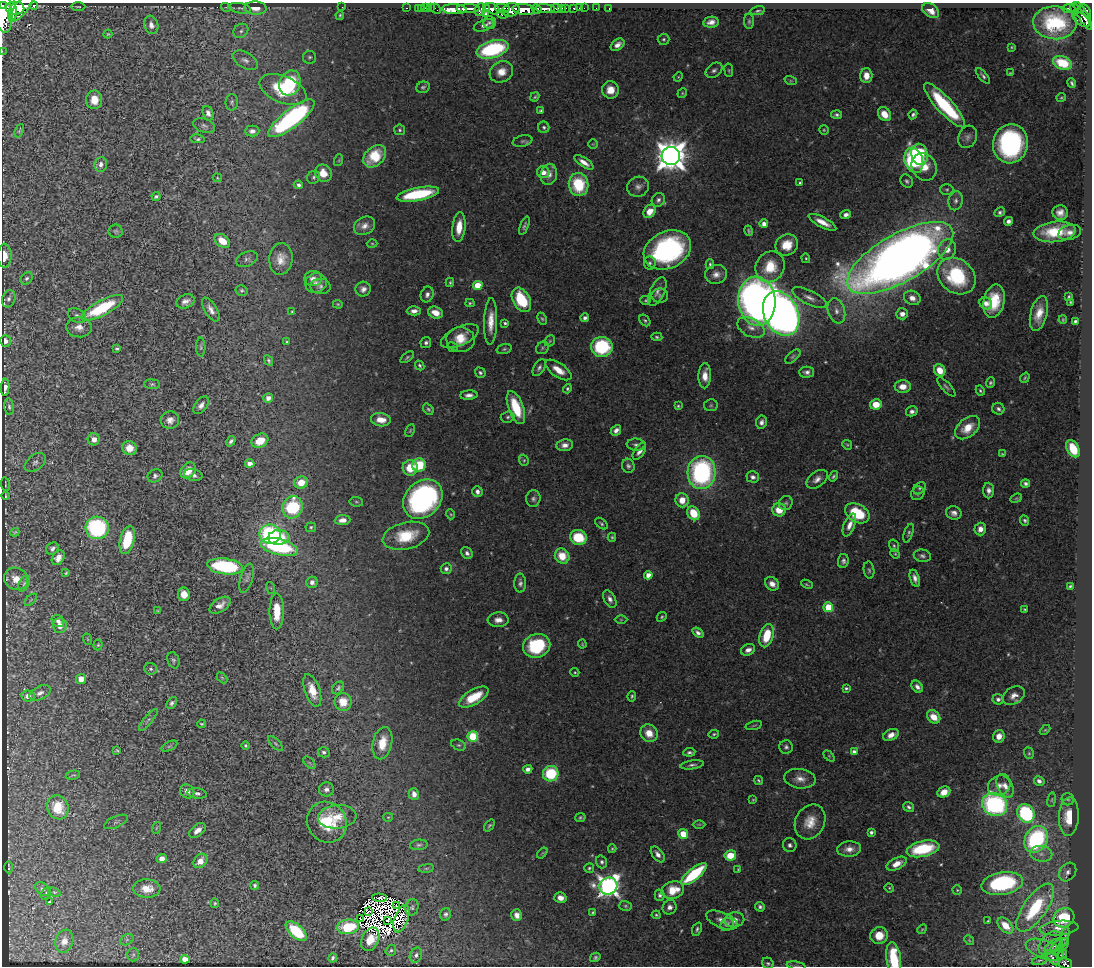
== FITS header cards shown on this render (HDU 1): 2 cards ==
NAXIS1  =                 1090
NAXIS2  =                  964

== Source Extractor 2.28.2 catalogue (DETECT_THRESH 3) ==
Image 1090 x 964 px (HDU 1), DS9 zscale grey, 1 PNG px = 1 image px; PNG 1094 x 968 px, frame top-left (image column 1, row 964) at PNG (2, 3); each listed source drawn as its Kron ellipse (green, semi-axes under 4 px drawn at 4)
Background 0.491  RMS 0.019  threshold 0.0579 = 3 sigma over >= 5 px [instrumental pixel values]
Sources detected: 567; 13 with non-positive FLUX_AUTO (blend fragments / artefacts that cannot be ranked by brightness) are neither listed nor drawn; of the other 554, the 500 brightest by FLUX_AUTO listed and drawn (54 fainter detections omitted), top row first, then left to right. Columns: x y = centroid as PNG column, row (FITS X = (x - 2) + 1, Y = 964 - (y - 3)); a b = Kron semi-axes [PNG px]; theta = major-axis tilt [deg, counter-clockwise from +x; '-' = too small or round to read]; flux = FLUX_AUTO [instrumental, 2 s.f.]
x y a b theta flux
34 5 4 3 - 110
2 6 3 2 - 620
78 7 7 3 -1 1.6
226 7 5 3 - 1.4
342 7 2 2 - 81
15 8 9 6 -1 1900
21 8 16 6 51 2200
240 8 11 5 -8 4.7
256 8 11 6 -3 17
406 8 3 2 - 14
418 8 2 2 - 7.6
422 8 3 3 - 12
425 8 2 2 - 11
431 8 2 2 - 11
502 8 7 3 -3 270
556 8 5 3 - 170
562 8 3 3 - 27
565 8 3 3 - 76
574 8 3 3 - 33
579 8 2 2 - 5.4
584 8 2 2 - 5.7
596 8 2 2 - 6.4
609 8 3 2 - 6.9
1068 8 7 3 0 160
436 9 5 2 - 14
454 9 12 5 -3 1200
468 9 11 3 1 1000
486 9 4 3 - 93
492 9 8 5 -28 420
524 9 11 5 -5 1500
536 9 5 3 - 360
545 9 10 4 -5 740
1075 9 5 3 - 130
480 10 7 5 66 140
511 10 9 6 17 690
758 11 7 4 12 2.5
931 11 9 6 -37 15
1086 11 7 3 -58 350
3 12 20 9 -84 3900
13 13 9 4 81 920
485 13 4 3 - 130
503 14 6 3 -2 79
340 15 4 3 - 1.9
1083 16 16 5 -61 250
1081 19 10 5 -39 160
749 21 7 5 90 2.7
711 22 7 5 10 8.2
489 23 6 6 - 3.5
1055 23 22 16 -4 80
151 25 9 7 -73 8
484 25 10 5 21 5.6
241 31 8 6 40 4.3
108 34 4 4 - 1.5
663 39 6 6 - 2.6
617 45 8 5 37 7.7
1012 47 4 4 - 1.4
492 49 16 8 16 150
2 51 3 2 - 8.5
310 57 6 6 - 3.1
245 60 14 7 -30 7.1
1062 63 10 6 -20 43
714 70 9 6 37 4.5
729 70 7 3 -81 1.6
501 72 12 10 30 16
1010 73 4 2 - 1.5
866 76 7 6 - 15
983 76 10 4 -49 3.6
678 77 5 4 - 1.3
791 81 6 4 -18 1.8
290 83 13 10 69 130
1072 83 5 3 - 2.5
423 87 7 5 23 3
283 90 25 13 -23 62
610 90 9 8 - 17
682 93 5 4 - 1.7
535 97 5 3 - 2.1
1061 97 5 2 - 1.3
94 100 9 8 - 18
232 102 8 6 87 3.1
944 105 29 8 -47 120
541 111 4 3 - 2.6
208 113 7 5 -69 5.3
884 114 7 6 - 19
913 114 5 3 - 3.1
836 115 5 4 - 3
291 118 28 9 38 260
204 126 11 7 -17 4.2
544 127 5 5 - 2.7
400 130 5 5 - 2.3
824 130 4 4 - 1.6
19 131 7 3 68 1.7
252 131 7 5 1 5.7
968 137 11 9 64 6.1
197 139 7 3 -9 2.6
523 141 10 5 13 3
593 144 5 4 - 1.4
1010 144 19 17 79 240
920 154 10 8 -78 64
375 156 13 9 43 49
671 156 9 9 - 2400
339 160 6 4 72 1.4
914 160 13 9 -72 150
584 162 11 4 -33 9.5
101 164 7 6 - 6.1
924 167 14 12 -60 28
543 172 6 6 - 11
323 173 9 8 - 19
549 174 11 8 79 9.2
314 177 7 6 - 2.8
217 178 5 3 - 1.3
907 181 7 5 -55 3
800 183 4 3 - 2.1
298 185 5 4 - 3.2
579 185 12 10 -83 68
638 187 11 10 - 7.5
947 189 6 5 - 2.5
418 194 21 6 11 94
156 196 4 3 - 2.4
658 200 7 6 - 4.4
956 201 10 7 78 5.4
650 211 7 5 53 14
1000 212 5 4 - 3
1060 213 8 7 - 9.8
846 215 5 4 - 5.7
1008 221 4 4 - 5.3
822 222 15 5 -27 14
764 224 4 4 - 8.6
364 226 11 8 28 9.3
524 226 10 4 68 3.4
459 227 15 6 83 22
116 231 7 6 - 2.6
749 231 5 3 - 2.2
1055 232 21 10 6 49
1070 232 11 7 15 8.6
222 241 8 6 -37 23
372 243 5 3 - 1.4
787 245 11 10 - 25
947 249 10 9 - 14
667 250 25 18 25 250
4 256 12 7 -90 12
806 258 5 4 - 1.6
900 258 60 24 29 1800
247 259 11 7 22 4.8
281 259 16 11 85 17
650 263 6 6 - 3.1
710 264 5 3 - 2.5
770 267 16 14 59 38
716 274 11 9 10 9.5
956 276 21 16 -39 120
27 278 7 5 43 3
313 279 9 7 5 7.4
450 282 4 3 - 1.8
316 283 11 10 - 7.4
478 285 5 4 - 43
321 286 10 7 -2 4.4
363 289 7 7 - 7
242 290 6 5 - 2.6
657 291 15 7 65 7.2
427 294 8 6 71 5.1
660 296 8 7 - 3.4
1069 296 4 3 - 1.7
809 298 18 7 -26 9.8
912 298 8 7 - 10
9 299 9 6 68 4.3
521 300 13 8 -61 65
646 300 5 4 - 1.9
185 301 9 6 20 7.5
757 301 24 18 -84 1100
994 301 17 10 77 45
1070 302 3 3 - 1.7
470 303 4 4 - 1.7
986 303 6 5 - 8.1
338 304 5 4 - 1.5
102 308 23 7 28 90
211 310 13 6 -58 8.6
414 311 7 4 3 6.8
836 311 13 8 -72 10
292 312 3 3 - 1.3
435 313 8 5 -21 14
781 314 23 17 -65 1300
902 314 6 5 - 11
1039 314 18 8 76 22
77 315 9 6 -25 4.6
585 318 4 4 - 3.7
542 319 6 4 -61 2.1
645 320 6 4 -49 2.3
1063 320 4 3 - 1.6
1075 321 4 3 - 2.9
491 322 23 6 88 20
505 323 4 3 - 2.2
79 327 13 10 -5 12
751 327 14 9 -27 12
460 336 20 9 24 19
657 337 5 4 - 2.2
461 340 14 12 -3 20
5 341 6 5 - 6
550 341 6 5 - 1.9
287 342 4 3 - 1.5
426 343 5 5 - 3.4
201 347 9 4 -89 2.6
453 347 5 4 - 1.9
602 347 10 10 - 96
117 348 4 3 - 2.2
542 348 7 5 41 2.5
504 349 8 4 15 2.5
407 357 8 4 38 2.2
793 357 9 5 42 2.8
269 361 5 4 - 2.2
420 365 5 4 - 2.5
539 368 9 5 60 4.2
558 370 15 7 -34 17
940 370 6 5 - 20
807 372 7 5 0 5.2
480 373 6 5 - 3
705 376 12 6 88 14
1025 378 5 3 - 1.8
990 383 5 4 - 2.2
152 384 8 5 -8 2.7
5 387 8 4 87 7
903 387 8 6 1 15
946 387 12 4 -47 3.4
567 389 5 4 - 2.1
980 390 5 4 - 2.2
469 395 9 4 3 6.1
268 398 5 4 - 6.2
876 404 6 5 - 25
201 405 10 6 53 6.5
711 405 7 6 - 2.6
678 406 3 3 - 1.6
9 407 8 4 -83 2.8
516 408 17 7 -69 52
428 409 6 4 -51 2.5
998 409 6 5 - 3.7
912 411 6 5 - 4.7
508 417 7 5 4 3.1
170 420 9 8 - 8.3
381 420 10 6 -8 17
761 422 7 5 80 5.1
968 428 14 9 40 25
616 430 6 4 48 5.6
410 431 7 4 64 1.8
94 439 6 6 - 8.7
231 441 5 3 - 3.7
260 441 9 6 28 22
565 445 8 6 7 7.5
636 445 9 6 -5 4.4
847 445 5 4 - 1.7
130 448 7 6 - 16
1073 449 9 6 -61 52
639 451 9 5 56 6.6
1002 454 4 3 - 1.4
524 460 6 4 -70 1.9
35 462 12 7 37 4.3
250 463 4 4 - 9.4
419 465 7 6 - 53
628 466 7 6 - 3.6
410 468 7 7 - 27
188 471 9 7 50 21
701 472 16 14 85 250
193 475 9 5 -12 6.9
155 476 8 6 30 4.1
833 476 6 4 55 2.5
753 477 6 5 - 4.8
817 479 12 7 38 8.3
301 482 7 6 - 21
1026 483 4 4 - 3.7
5 484 7 2 -83 1.5
919 488 7 5 40 3.1
989 490 8 5 -88 6
477 491 6 5 - 5.6
918 493 7 6 - 3.6
6 496 4 2 - 1.4
1016 498 6 4 21 1.7
423 499 22 17 45 300
533 499 8 7 - 4.3
682 500 7 6 - 17
356 502 7 4 -7 1.9
786 503 7 6 - 3.2
292 507 11 10 - 89
779 510 7 6 - 24
694 513 7 6 - 35
857 513 13 9 -29 58
954 513 8 6 -17 6.3
450 514 5 3 - 1.3
343 520 8 5 4 9
1025 520 5 4 - 2.6
601 524 7 4 -39 2.4
849 525 12 5 69 9.6
311 527 5 5 - 2.1
97 528 11 11 - 160
980 529 6 5 - 9.1
15 532 4 3 - 1.7
909 533 10 4 71 2.8
270 534 10 9 - 150
406 536 24 13 13 51
279 537 10 7 5 37
578 537 8 7 - 48
612 537 4 4 - 1.9
127 540 14 7 76 62
894 546 6 5 - 2.3
279 547 19 8 -14 140
52 548 7 5 46 3.9
467 553 6 5 - 4.5
895 554 5 4 - 1.5
562 556 8 7 - 27
922 556 9 6 -11 4
58 558 8 5 57 10
843 561 7 5 82 4.2
225 566 18 8 -7 150
446 569 5 5 - 4
869 570 8 5 -81 2.6
66 573 4 3 - 1.6
648 575 4 4 - 12
246 578 15 6 75 5.1
915 578 9 4 -73 7
16 579 12 11 - 14
312 582 6 5 - 5.9
24 583 8 5 62 3
520 583 9 6 -90 4.4
772 584 7 6 - 9.1
807 584 6 3 -24 1.7
1070 586 3 3 - 1.7
271 588 6 4 -71 1.6
184 594 7 6 - 16
610 599 9 5 -62 6.8
31 600 7 3 45 1.3
220 605 12 6 33 11
828 607 5 5 - 67
1025 609 3 2 - 1.3
157 611 4 2 - 1.3
277 611 18 7 -90 35
662 617 5 4 - 1.8
498 620 10 7 3 10
621 620 6 4 0 1.7
58 621 6 5 - 5.6
60 626 7 7 - 12
698 633 6 4 -36 4.7
767 636 12 7 75 43
87 639 6 3 -70 1.5
582 644 4 4 - 1.3
98 645 5 4 - 1.8
537 646 14 11 20 98
748 650 7 5 27 7.5
173 660 8 6 -70 2.8
151 669 6 6 - 3
575 672 4 4 - 1.6
222 678 6 4 -46 1.5
81 679 5 5 - 17
917 687 6 5 - 6.1
338 688 7 5 51 3.1
846 688 3 3 - 2.5
312 690 17 7 -72 21
40 693 11 6 25 7.4
28 696 7 5 -7 9.1
632 696 5 3 - 2.1
1014 696 12 8 31 9.2
474 697 16 7 30 39
998 699 5 5 - 4.2
343 702 9 8 - 22
172 703 7 4 55 3.7
934 717 7 6 - 18
148 720 14 4 51 3.8
201 724 4 3 - 1.4
754 725 8 3 15 1.5
1045 730 6 3 43 1.6
649 733 9 8 - 19
714 734 5 3 - 1.9
891 735 8 5 25 10
473 736 5 5 - 97
999 736 6 5 - 13
382 743 16 9 77 27
275 744 10 4 -45 2.8
246 745 4 4 - 2.1
459 745 7 5 -24 2.6
169 746 8 4 26 2.4
786 747 7 7 - 3.8
117 750 4 3 - 1.8
324 752 6 5 - 3.5
689 752 6 4 8 3
854 752 4 4 - 7.7
1029 753 6 4 -70 2
829 756 6 4 -45 1.5
309 763 7 4 -45 2
692 765 12 4 9 3.9
528 769 4 4 - 5.6
551 774 8 7 - 67
73 775 7 3 12 1.8
800 779 16 9 -8 13
758 780 5 3 - 2
1039 781 5 4 - 5
999 786 11 9 27 10
1005 786 12 7 -68 9.7
326 789 7 7 - 5.6
187 791 7 6 - 8.3
944 792 6 5 - 15
197 793 10 5 -9 4.7
414 794 6 5 - 7.6
1068 799 6 6 - 2.3
753 800 4 3 - 1.3
1052 800 7 3 81 1.8
995 804 13 11 -32 260
58 807 12 10 -66 36
909 807 6 4 -37 3.5
1026 813 10 8 -58 140
337 817 19 11 5 24
388 817 5 4 - 1.5
580 817 5 4 - 2
1069 817 19 10 87 33
116 822 13 5 23 3.4
327 822 21 19 -54 56
810 822 18 14 62 24
699 824 6 4 0 2
489 826 7 3 51 2.2
156 828 6 3 70 1.6
197 830 9 5 38 10
871 832 4 3 - 3
683 834 5 5 - 24
1036 839 14 11 60 180
419 845 9 5 7 3.2
790 845 7 7 - 4.6
612 849 4 3 - 1.5
849 849 12 7 4 11
923 849 17 8 12 79
542 853 6 3 52 1.5
658 854 9 5 -54 7.2
1041 854 11 8 -9 8.5
730 855 6 5 - 28
162 859 5 4 - 9.4
200 861 8 6 48 16
602 862 6 5 - 3.4
897 864 11 6 27 14
9 867 6 2 -88 1.7
426 868 8 4 8 1.8
589 868 5 4 - 2.2
738 869 4 3 - 1.3
1068 872 10 7 52 6.7
694 874 16 6 39 110
1002 883 21 11 9 170
255 885 4 4 - 2.2
608 886 9 8 - 810
889 888 5 4 - 1.4
42 889 8 5 -43 3.1
147 889 13 9 -2 20
673 890 11 8 16 32
957 890 4 4 - 1.5
54 892 6 4 -23 1.7
46 893 7 4 65 2.2
660 895 6 5 - 3.4
379 898 7 3 -5 1.2
560 898 6 5 - 9
50 901 3 3 - 2.7
215 903 5 4 - 1.7
396 905 2 2 - 1.3
626 906 6 5 - 2.2
412 907 8 6 76 3
670 907 7 6 - 6.9
760 907 5 4 - 3.3
1035 908 28 11 55 100
369 912 3 2 - 2.1
593 912 3 3 - 1.6
446 914 6 5 - 3.8
517 915 6 5 - 8.9
656 915 4 4 - 1.8
360 918 3 2 - 1.8
1064 918 11 9 28 62
401 919 14 7 70 4.1
387 920 3 2 - 2.8
722 920 16 8 -23 11
734 920 10 7 11 12
988 921 3 2 - 1.3
727 925 7 6 - 3.6
1005 926 10 6 -45 22
348 927 11 7 6 61
1059 928 19 7 5 11
697 929 7 4 67 3
922 929 5 4 - 1.6
296 931 13 6 -41 69
879 935 9 8 - 22
1065 937 10 3 78 2.2
370 939 12 8 67 17
127 940 7 5 30 2.5
969 940 5 4 - 1.4
64 941 12 8 72 11
1050 943 14 9 48 8
1054 946 10 6 33 3.4
1059 946 11 6 38 3.5
391 950 6 5 - 2.2
1045 950 20 9 -20 13
1062 954 5 3 - 2.6
133 955 7 6 - 2.9
416 955 8 6 66 3.9
595 957 5 4 - 2.7
333 958 5 3 - 3
1053 958 9 4 -54 6.8
185 959 4 4 - 19
894 959 17 7 -82 67
1039 960 7 3 14 1.9
768 963 6 5 - 2.7
1065 964 6 5 - 120
796 966 9 3 -11 2.3
At the frame edge (FLAGS 8, measured only in part): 7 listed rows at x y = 2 6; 3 12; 2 51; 4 256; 894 959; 1065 964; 796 966
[54 fainter detections neither listed nor drawn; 13 non-positive-flux detections neither listed nor drawn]